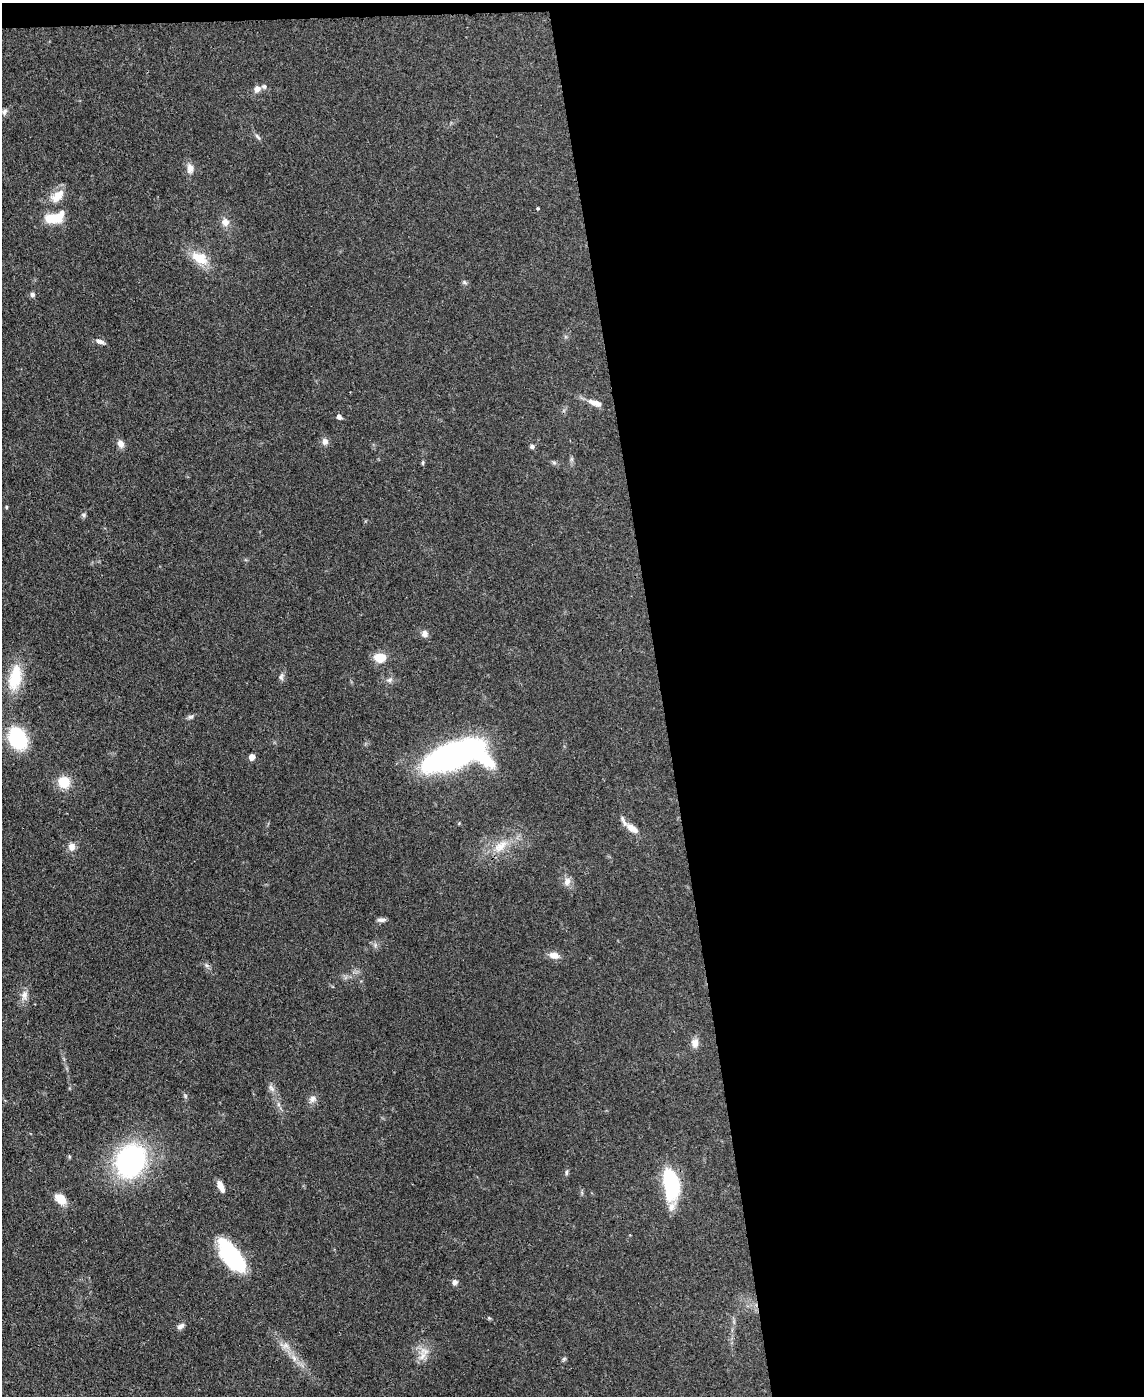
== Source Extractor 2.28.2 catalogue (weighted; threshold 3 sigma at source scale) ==
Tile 4 of 4 x 3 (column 4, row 1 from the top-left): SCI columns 3499-4640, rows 2992-4385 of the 4717 x 4694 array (HDU 1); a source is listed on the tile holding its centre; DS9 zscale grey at full resolution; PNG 1146 x 1398 px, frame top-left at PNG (2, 3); no overlay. Shown black and unused: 43% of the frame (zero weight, under 3 of 4 exposures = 9% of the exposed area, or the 3 px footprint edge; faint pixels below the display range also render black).
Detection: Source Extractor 2.28.2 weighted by HDU 2 'WHT'; one run over the whole footprint, this tile lists its part. Background 0.081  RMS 0.0043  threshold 0.0196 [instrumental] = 3 sigma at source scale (4.5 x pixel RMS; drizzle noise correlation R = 1.50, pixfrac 1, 0.05/0.05 arcsec/px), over >= 5 px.
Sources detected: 58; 3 inside a brighter listed object's ellipse — not listed separately; the other 55 listed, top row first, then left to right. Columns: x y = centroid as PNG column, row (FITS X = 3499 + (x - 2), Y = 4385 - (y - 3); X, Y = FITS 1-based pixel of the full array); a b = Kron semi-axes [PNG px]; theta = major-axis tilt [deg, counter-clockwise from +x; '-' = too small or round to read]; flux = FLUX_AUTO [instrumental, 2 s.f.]
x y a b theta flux
257 89 9 8 - 2.3
4 112 9 6 59 1.3
257 137 10 4 -47 1.1
190 168 13 9 -86 3.1
57 196 22 13 41 6.2
538 208 4 3 - 0.42
53 218 21 10 13 13
225 222 11 10 - 3
200 258 21 13 -30 9.9
464 282 6 5 - 0.75
32 294 6 6 - 1.2
100 341 12 6 -22 1.8
595 403 20 7 -20 3.7
339 417 6 5 - 1.5
325 441 9 8 - 1.9
121 444 11 8 -59 2.2
532 446 6 5 - 1.2
571 459 7 4 -90 0.82
423 463 7 3 82 0.54
6 507 4 3 - 0.49
84 515 6 5 - 0.78
424 634 8 8 - 2.1
380 658 11 9 -5 7.6
281 677 10 7 73 1.3
15 678 33 15 79 15
390 680 8 6 42 1.3
190 717 9 5 18 1
17 738 23 16 -62 27
454 756 44 18 12 200
252 757 5 4 - 4.3
64 782 14 13 - 8.4
632 828 19 8 -34 4
500 846 24 12 39 8.4
72 847 11 10 - 2.6
567 881 12 8 63 2.5
381 920 12 5 3 1.4
554 955 13 8 -15 3.1
206 965 8 5 -32 1
24 995 12 9 72 2.8
695 1043 11 9 89 3.1
272 1088 11 5 -45 1.6
313 1099 10 9 - 2.1
130 1161 28 23 64 85
566 1172 8 4 89 0.77
671 1183 28 13 -81 38
221 1186 13 6 -64 3.9
60 1199 11 8 -40 7.8
231 1256 39 17 -52 38
455 1282 7 6 - 1.4
489 1318 5 4 - 0.49
181 1326 11 6 33 1.6
286 1346 11 9 -25 2.9
423 1356 16 7 50 3.5
294 1358 11 6 -69 2.3
564 1359 6 5 - 0.7
Overlapping masked pixels (flux is a lower limit): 1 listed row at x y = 454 756